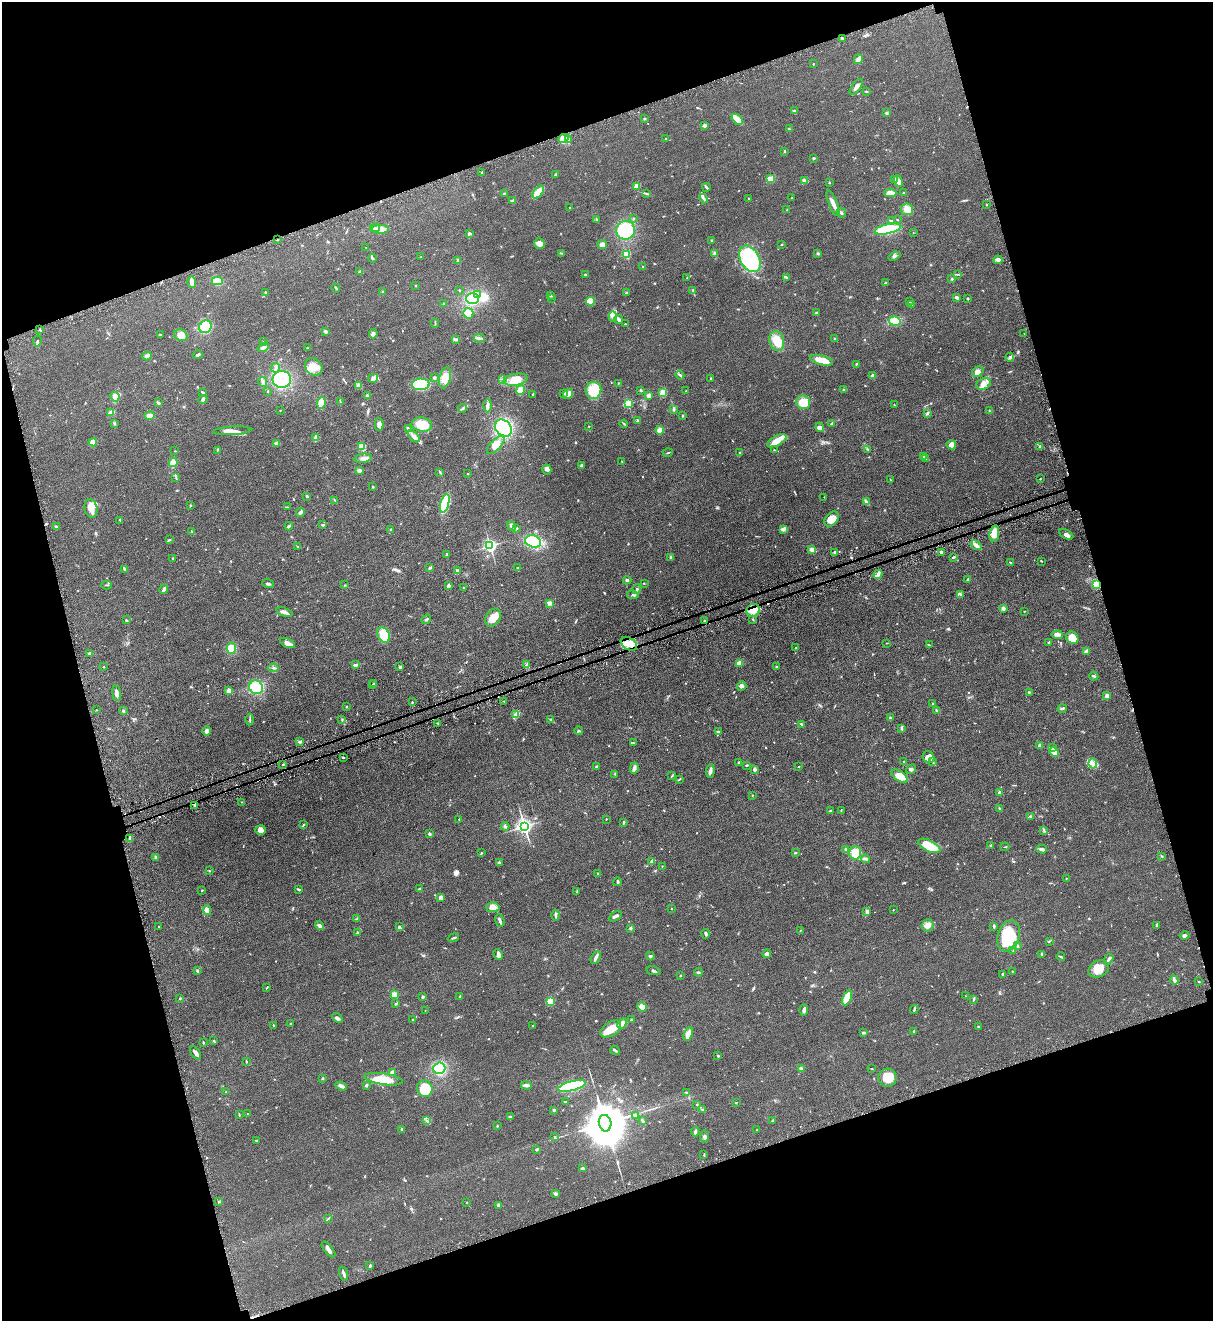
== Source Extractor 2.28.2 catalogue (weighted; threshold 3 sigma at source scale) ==
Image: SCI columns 315-5156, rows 56-5328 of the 5347 x 5383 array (HDU 1 of 3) = the unmasked area's bounding box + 8 px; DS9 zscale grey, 4 x 4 block average (1 PNG px = mean of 4 x 4 image px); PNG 1215 x 1323 px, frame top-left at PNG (2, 2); each listed source drawn as its Kron ellipse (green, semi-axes under 4 px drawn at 4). Shown black and unused: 36% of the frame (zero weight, under 3 of 5 exposures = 4% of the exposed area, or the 3 px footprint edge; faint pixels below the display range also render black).
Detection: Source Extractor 2.28.2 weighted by HDU 2 'WHT'. Background 0.0758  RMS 0.0069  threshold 0.0309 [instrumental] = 3 sigma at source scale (4.5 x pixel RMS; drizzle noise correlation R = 1.50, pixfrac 1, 0.05/0.05 arcsec/px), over >= 5 px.
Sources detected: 755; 2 inside a brighter object's white glare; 5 cosmic-ray / hot-pixel residue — neither listed nor drawn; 19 coinciding with a brighter row at this scale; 31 inside a brighter listed object's ellipse — not listed separately; of the other 698, all 500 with FLUX_AUTO >= 1.81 (the completeness limit of this list) listed and drawn (198 fainter detections not listed), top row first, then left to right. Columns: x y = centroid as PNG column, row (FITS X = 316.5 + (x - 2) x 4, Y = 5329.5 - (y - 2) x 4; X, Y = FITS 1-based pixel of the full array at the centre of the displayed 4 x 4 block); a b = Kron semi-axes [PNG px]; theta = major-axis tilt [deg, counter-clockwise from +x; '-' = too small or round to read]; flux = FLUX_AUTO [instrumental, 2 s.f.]
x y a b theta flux
842 39 3 2 - 6.2
858 59 5 2 - 31
813 64 2 2 - 2.2
856 87 9 3 54 16
866 91 3 2 - 3.4
794 111 3 2 - 3.5
887 113 3 3 - 4.6
644 119 2 2 - 2.4
737 119 6 3 -44 56
704 125 2 2 - 37
789 129 3 2 - 2.5
563 138 5 3 - 14
569 139 3 3 - 7.7
666 139 3 2 - 4.6
784 151 2 2 - 2.5
813 158 2 2 - 3.6
482 172 2 2 - 2.2
555 175 3 2 - 6.2
770 179 4 3 - 33
894 179 3 2 - 5.3
804 180 3 3 - 7
898 181 6 3 -66 21
829 183 2 2 - 2.3
636 186 2 2 - 94
706 187 4 2 - 3.4
538 192 7 4 52 64
504 193 3 2 - 3.1
646 193 3 2 - 3.6
890 193 6 3 0 33
903 193 3 2 - 3.3
792 198 2 2 - 2
704 199 5 2 - 5.6
749 199 3 2 - 3.9
513 201 3 2 - 11
833 203 14 3 -69 25
987 204 2 2 - 2.7
569 208 2 2 - 2.2
907 209 6 6 - 26
787 210 2 2 - 2.4
841 213 5 2 - 6.6
634 219 2 2 - 1.8
596 220 4 2 - 4.1
897 220 2 2 - 2.5
891 221 3 2 - 4.1
375 228 5 4 - 38
380 229 8 3 0 36
888 229 13 4 12 170
625 230 9 9 - 150
913 233 2 2 - 1.9
469 234 4 3 - 7.3
278 240 2 2 - 2.3
712 240 3 2 - 3.4
539 243 5 5 - 17
782 244 2 2 - 2.5
602 245 5 4 - 16
366 247 2 2 - 2.2
561 253 3 2 - 2.6
818 253 3 2 - 4.9
626 254 2 2 - 300
715 254 4 3 - 9.7
895 256 6 2 21 6.4
421 257 2 2 - 2.1
372 258 4 2 - 5.3
750 259 14 9 -61 320
998 260 4 3 - 12
458 261 3 2 - 7.6
643 267 3 2 - 2
360 272 2 2 - 36
957 274 3 2 - 2.4
585 275 2 2 - 6.1
786 277 4 2 - 4.7
687 278 2 2 - 1.8
952 279 3 2 - 3
217 281 5 3 - 57
192 282 6 3 -85 28
885 283 2 2 - 2.9
416 286 2 2 - 2.3
336 288 5 2 - 3.5
459 290 2 2 - 4.5
693 290 4 2 - 3.5
265 292 2 2 - 3.4
383 292 3 2 - 4.4
627 293 3 2 - 6.5
478 295 3 3 - 7.8
551 296 3 2 - 4.1
957 297 4 3 - 9.3
552 298 2 2 - 2.3
473 299 6 5 - 140
967 299 2 2 - 3.3
590 301 4 4 - 42
910 302 2 2 - 2.1
444 304 3 2 - 4.3
912 305 3 2 - 2.6
468 313 5 5 - 33
816 313 3 2 - 3.5
613 317 5 4 - 11
619 319 4 3 - 8.7
895 321 6 4 -10 68
435 323 4 2 - 3.1
625 324 2 2 - 2
205 327 7 6 - 110
40 330 3 2 - 5.5
325 331 3 3 - 4.7
373 334 5 4 - 12
1024 334 2 2 - 2.9
160 335 3 2 - 2.9
181 335 7 5 -29 31
479 338 5 2 - 7.1
455 339 4 2 - 7
834 339 2 2 - 4.2
37 341 5 2 - 5.1
777 341 10 7 -76 68
263 342 2 2 - 2.3
263 347 6 3 32 15
307 348 2 2 - 2.5
198 355 5 2 - 7.3
147 356 4 3 - 15
1010 357 4 3 - 5.4
822 360 12 4 -13 49
856 364 3 2 - 2.6
314 367 9 8 - 38
275 368 5 2 - 8.9
978 372 6 5 - 23
680 375 4 2 - 6.7
873 376 2 2 - 45
373 378 5 4 - 19
434 378 3 3 - 6.2
445 378 11 5 75 50
282 379 9 8 - 210
711 379 2 2 - 3.5
502 380 2 2 - 2.7
516 380 12 6 9 62
263 382 5 2 - 6.6
618 383 2 2 - 1.8
421 384 9 6 2 230
983 384 7 5 22 23
359 386 4 4 - 13
843 389 2 2 - 2.1
521 390 5 4 - 49
594 390 9 7 75 100
641 390 3 2 - 3
268 391 3 2 - 2
686 391 3 2 - 2.6
202 392 3 2 - 3.2
663 393 3 2 - 58
533 394 3 2 - 3
563 394 3 2 - 2.9
568 394 5 4 - 14
367 395 3 2 - 3.8
649 395 3 3 - 22
115 397 5 4 - 26
203 399 5 3 - 7.5
340 401 3 2 - 2.8
803 402 7 6 - 73
158 403 3 2 - 5.8
321 403 6 3 82 56
628 404 2 2 - 260
488 405 7 3 -89 12
894 405 2 2 - 1.8
462 408 5 2 - 6.5
674 409 2 2 - 3.6
280 410 2 2 - 3.3
989 410 3 2 - 2.4
111 413 4 2 - 28
928 413 3 2 - 4
150 416 5 3 - 22
683 416 2 2 - 2.2
638 421 4 2 - 3.9
114 423 3 2 - 5.7
832 423 3 2 - 6
379 424 7 4 -90 16
624 424 4 2 - 3
422 425 10 7 -8 72
589 426 2 2 - 1.9
820 427 4 3 - 8.2
408 428 3 2 - 3.3
503 428 9 7 -45 270
660 430 4 4 - 29
232 431 19 4 3 36
414 436 7 3 -43 18
316 438 4 3 - 28
777 441 10 5 28 50
93 442 4 3 - 21
277 444 4 3 - 14
496 445 12 5 47 40
951 445 4 4 - 29
362 446 2 2 - 170
1040 446 3 2 - 3.5
867 449 3 2 - 2.7
217 450 3 2 - 2
774 450 3 2 - 2.8
175 451 2 2 - 1.8
740 452 2 2 - 2.8
668 453 5 2 - 3.4
924 456 3 2 - 6.3
363 458 9 4 9 19
926 458 2 2 - 5.4
622 461 2 2 - 1.9
173 462 4 3 - 41
582 465 3 3 - 7.2
359 470 2 2 - 43
547 470 5 4 - 10
440 472 4 2 - 3.7
468 474 2 2 - 4.7
176 478 3 2 - 3
1040 479 2 2 - 2.5
890 480 2 2 - 1.9
373 487 2 2 - 3.6
306 496 3 2 - 3.9
824 497 2 2 - 2.4
335 500 2 2 - 2.1
866 502 2 2 - 2.1
445 503 9 3 74 210
190 505 3 2 - 2.5
287 507 2 2 - 2.1
91 508 9 6 -76 32
300 512 4 2 - 14
832 519 8 6 49 43
120 520 3 2 - 2.8
322 525 4 2 - 3.7
289 526 4 2 - 5.2
511 526 5 3 - 9.9
56 527 3 2 - 3
517 528 2 2 - 2.3
784 529 4 2 - 5.1
391 530 3 2 - 3.2
192 532 2 2 - 2.3
994 533 8 5 80 44
1066 534 7 4 -28 15
169 540 3 2 - 3.9
533 541 8 6 -15 140
976 545 6 4 -36 15
297 546 2 2 - 2.1
490 546 2 2 - 950
812 549 4 3 - 19
835 552 2 2 - 24
941 552 3 3 - 9.8
447 554 2 2 - 7.3
671 557 3 3 - 6.9
953 557 4 2 - 4.4
173 558 2 2 - 4.7
1041 561 2 2 - 2.5
1011 563 4 2 - 3.2
430 568 3 2 - 4.9
517 568 2 2 - 2.1
125 570 3 2 - 4.3
457 571 3 3 - 8.1
878 574 5 3 - 11
627 580 4 3 - 5.7
968 580 3 3 - 7.1
268 584 6 3 -17 7.9
644 584 2 2 - 1.9
1096 584 3 3 - 92
106 585 5 2 - 3.1
344 585 2 2 - 2.1
449 585 4 3 - 6.3
463 588 2 2 - 2.1
164 589 5 2 - 9.8
637 589 5 3 - 6
960 594 3 2 - 4.4
633 595 6 2 -11 5.8
550 603 4 4 - 10
1003 608 2 2 - 34
753 610 7 6 - 33
1024 611 2 2 - 2
284 612 8 3 -18 17
493 618 10 7 56 40
426 619 5 2 - 5.6
126 620 3 2 - 3.2
753 620 3 2 - 2.6
705 621 3 2 - 3.5
384 635 8 6 -63 80
1058 635 5 3 - 8.9
1072 638 6 5 - 38
1049 642 3 2 - 2.9
287 643 8 3 -26 20
887 643 3 2 - 1.9
629 644 9 6 -33 31
929 645 3 2 - 2.9
232 648 6 4 81 48
796 648 2 2 - 2
1086 651 3 2 - 4.7
89 654 2 2 - 2.3
739 663 4 3 - 24
356 665 3 3 - 5.6
526 665 2 2 - 2.6
776 666 2 2 - 2.1
104 667 2 2 - 2.8
400 667 2 2 - 6.7
273 668 5 2 - 5.2
1094 676 4 2 - 4.7
374 683 2 2 - 2.3
372 685 2 2 - 3.6
742 686 5 4 - 15
256 687 7 6 - 120
229 691 3 3 - 20
1029 692 2 2 - 4.4
117 693 8 3 -82 17
1107 696 2 2 - 55
504 701 2 2 - 2.2
412 702 2 2 - 2
933 704 2 2 - 13
346 707 2 2 - 2.6
1062 708 4 2 - 8.9
96 710 2 2 - 2.2
123 711 3 3 - 4.5
936 711 3 2 - 5.9
516 715 4 2 - 5.8
890 718 2 2 - 3.8
342 719 2 2 - 2.9
550 719 3 2 - 2.7
250 720 6 2 -89 4.8
437 723 3 2 - 2.2
801 724 3 2 - 4.3
902 729 2 2 - 2.1
207 731 4 3 - 10
579 731 4 2 - 4.4
718 731 3 2 - 3.4
300 742 4 3 - 7.1
633 743 2 2 - 2.1
1040 746 2 2 - 36
1052 747 2 2 - 3.3
1054 752 5 4 - 29
928 757 6 5 - 19
343 758 3 2 - 3.6
739 762 2 2 - 11
903 762 4 2 - 3.4
933 762 3 2 - 3.9
282 764 3 2 - 2.5
1093 764 5 4 - 16
747 765 3 2 - 4.1
597 766 3 2 - 5
799 767 2 2 - 3.2
634 768 6 3 74 14
755 769 3 2 - 10
911 769 5 3 - 7.1
710 771 7 3 85 14
615 774 3 2 - 2.3
672 776 4 2 - 3
900 776 9 5 -34 48
679 779 4 2 - 3.4
999 793 2 2 - 37
752 795 2 2 - 2
242 802 3 2 - 2.1
194 805 4 2 - 8
999 808 3 2 - 4.4
841 810 2 2 - 1.9
830 811 2 2 - 5.5
1030 817 3 2 - 2.1
459 819 2 2 - 1.9
606 819 2 2 - 1.9
624 822 3 2 - 4.9
304 825 3 2 - 2.9
505 826 4 4 - 6.3
524 826 3 3 - 1600
260 830 5 5 - 26
1044 831 4 2 - 3.4
430 834 3 2 - 9.8
130 838 3 2 - 5
929 846 12 5 -27 84
991 846 2 2 - 17
1005 847 4 2 - 1.9
846 849 3 2 - 3.5
1041 849 5 3 - 8.6
481 853 3 2 - 2.2
795 853 3 2 - 2.8
855 853 6 6 - 54
1162 856 2 2 - 3.1
156 857 3 2 - 12
866 859 4 2 - 6.9
499 862 4 2 - 5.9
651 862 3 2 - 4.9
662 866 2 2 - 2.2
209 871 3 2 - 2.4
598 873 2 2 - 2
1066 878 2 2 - 2.1
618 882 4 2 - 6
298 889 4 2 - 5.5
420 889 4 2 - 4.2
202 890 2 2 - 6.9
577 891 4 2 - 2.8
441 897 4 3 - 8.4
493 907 6 5 - 31
671 908 2 2 - 1.8
207 910 5 3 - 21
893 910 2 2 - 2
867 911 4 4 - 8.1
556 915 5 2 - 8.6
615 916 7 3 31 9.6
356 919 3 2 - 2.4
500 921 6 2 -71 11
319 925 5 3 - 13
1157 925 3 2 - 6.1
928 926 6 6 - 17
994 926 4 2 - 4.1
159 927 2 2 - 2.8
399 927 3 3 - 5.1
631 928 3 3 - 5
800 931 3 2 - 2.1
358 932 4 2 - 4.4
706 934 4 2 - 7.7
1009 936 16 11 72 190
1185 936 5 3 - 8.5
453 938 6 2 19 5.2
1049 941 3 2 - 3.7
1018 946 4 2 - 3.5
1013 951 2 2 - 2
767 954 4 4 - 11
1042 954 3 2 - 5.1
498 955 6 3 -62 8.9
650 956 4 2 - 6.2
596 957 7 2 64 20
1061 957 4 2 - 4.2
1109 959 6 2 55 7.3
1099 969 11 8 27 56
197 971 2 2 - 4.9
654 971 7 2 -10 7.1
1012 971 2 2 - 2.3
698 972 4 2 - 4
1002 974 3 2 - 3.4
681 976 2 2 - 2.8
1174 980 5 2 - 13
1198 981 2 2 - 2.2
267 988 4 2 - 2.5
394 995 2 2 - 120
965 996 2 2 - 2
423 997 2 2 - 19
460 997 3 2 - 3.8
180 998 2 2 - 3.3
847 998 8 4 65 57
974 999 4 2 - 5.8
550 1001 4 4 - 44
395 1004 3 2 - 3.2
642 1007 5 4 - 28
914 1009 4 2 - 5.5
804 1010 6 2 85 14
425 1011 4 2 - 2.1
337 1018 6 3 -39 9.1
413 1020 2 2 - 3
631 1020 3 2 - 3.3
290 1023 2 2 - 2
622 1023 5 4 - 17
273 1026 2 2 - 3.5
533 1026 2 2 - 3.3
978 1026 3 2 - 2
611 1029 11 7 33 65
914 1031 2 2 - 5.7
863 1033 3 2 - 7.5
688 1034 7 3 68 38
213 1041 2 2 - 2.2
203 1042 3 2 - 2.9
615 1050 5 2 - 5.8
196 1053 8 3 -57 12
718 1056 2 2 - 5.9
246 1062 3 2 - 3
439 1068 6 5 - 95
801 1069 3 3 - 8.7
872 1069 3 2 - 2.1
392 1072 4 3 - 12
323 1078 3 2 - 3.1
888 1078 9 9 - 64
384 1079 19 5 -8 72
366 1085 3 2 - 6.1
526 1085 5 3 - 12
341 1086 6 3 -21 13
572 1086 14 4 15 260
425 1089 8 8 - 140
226 1091 2 2 - 2.7
686 1092 3 2 - 3.3
565 1102 4 2 - 3.1
736 1102 2 2 - 2
697 1105 2 2 - 2
554 1110 3 2 - 4.9
703 1110 4 2 - 6.5
247 1114 2 2 - 1.8
239 1115 4 2 - 3.3
635 1116 2 2 - 6.9
510 1117 3 2 - 7.1
642 1120 2 2 - 1.8
427 1121 3 2 - 3.5
773 1121 4 3 - 7.7
605 1123 8 6 -78 22000
497 1126 2 2 - 2.7
402 1129 2 2 - 5.4
757 1130 2 2 - 1.8
695 1132 5 2 - 7.7
705 1136 6 2 -89 7.4
555 1137 2 2 - 2.7
256 1140 2 2 - 2.3
537 1149 3 2 - 7
704 1155 3 2 - 2.8
583 1168 3 3 - 5.7
555 1194 3 3 - 7.7
219 1202 3 2 - 3.5
467 1202 2 2 - 2.4
498 1205 2 2 - 10
328 1218 3 2 - 2.5
329 1250 9 3 -52 16
370 1266 3 2 - 7.7
344 1274 7 2 -74 12
Overlapping masked pixels (flux is a lower limit): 3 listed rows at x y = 1096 584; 753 610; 705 621
Diffuse or blended objects may show on this block-average render without a row.